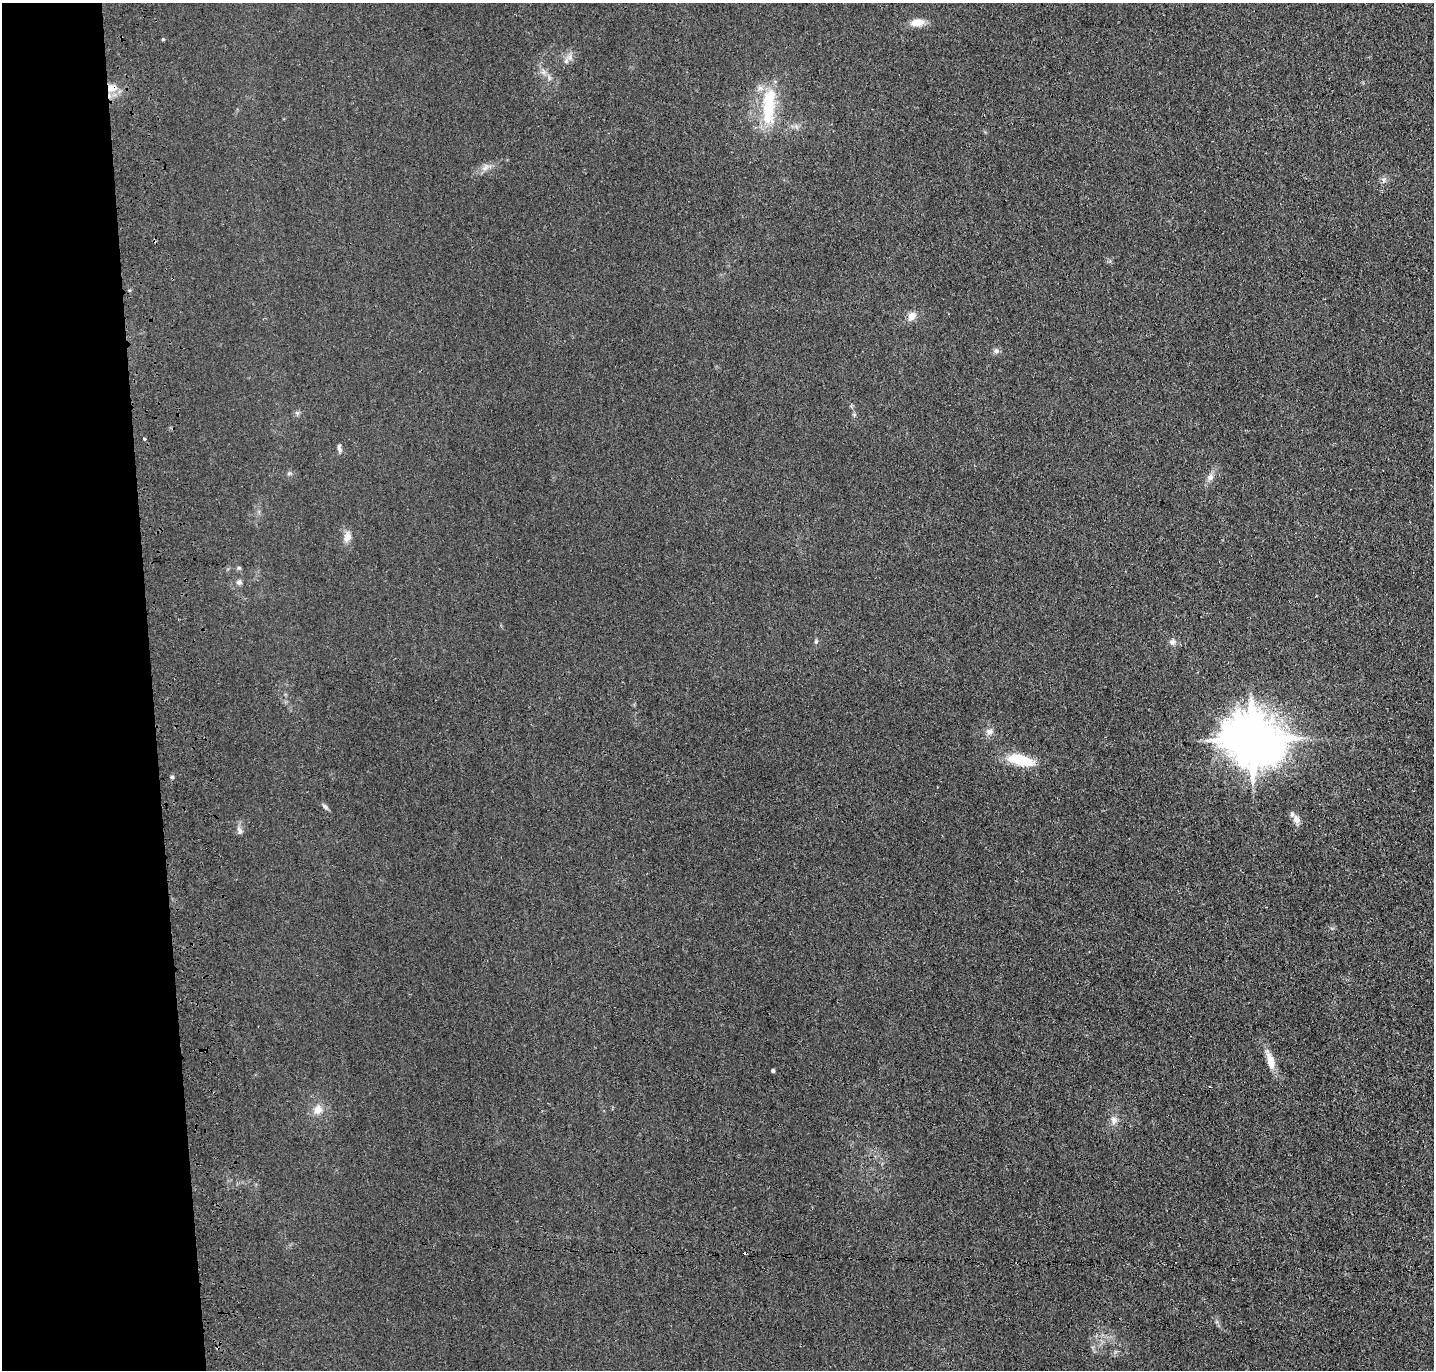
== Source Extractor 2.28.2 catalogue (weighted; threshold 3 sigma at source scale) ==
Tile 4 of 3 x 3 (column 1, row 2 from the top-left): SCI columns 116-1547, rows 1487-2854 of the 4528 x 4340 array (HDU 1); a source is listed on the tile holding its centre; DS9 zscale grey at full resolution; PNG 1436 x 1372 px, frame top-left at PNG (2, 3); no overlay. Shown black and unused: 11% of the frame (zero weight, under 3 of 4 exposures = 6% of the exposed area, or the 3 px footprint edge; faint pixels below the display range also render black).
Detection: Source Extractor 2.28.2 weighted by HDU 2 'WHT'; one run over the whole footprint, this tile lists its part. Background 0.0236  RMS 0.0056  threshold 0.0254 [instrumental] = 3 sigma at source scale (4.5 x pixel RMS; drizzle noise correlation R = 1.50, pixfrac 1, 0.05/0.05 arcsec/px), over >= 5 px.
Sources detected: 29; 1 inside a brighter object's white glare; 1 cosmic-ray / hot-pixel residue — not listed; the other 27 listed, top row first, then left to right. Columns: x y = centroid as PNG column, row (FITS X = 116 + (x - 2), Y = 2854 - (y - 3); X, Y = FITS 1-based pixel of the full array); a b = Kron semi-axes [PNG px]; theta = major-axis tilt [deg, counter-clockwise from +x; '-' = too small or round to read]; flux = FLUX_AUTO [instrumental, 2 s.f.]
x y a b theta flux
917 22 17 9 9 6.1
163 39 5 4 - 0.49
566 61 6 5 - 1.3
112 88 15 11 3 6.4
768 110 39 17 86 26
485 167 12 6 54 2.7
1384 180 7 6 - 1.5
911 316 11 9 52 4
996 351 7 6 - 1.5
144 439 3 3 - 4.9
339 448 12 5 -78 1.6
1210 477 10 8 65 2.7
347 537 13 10 68 4
239 568 5 5 - 0.83
239 582 7 6 - 1.5
1172 642 8 7 - 1.9
989 732 9 9 - 2.8
1252 739 17 15 -16 2700
1021 760 30 12 -14 19
172 777 4 4 - 0.9
325 807 10 5 -38 1.4
1296 819 12 9 -57 3.4
240 831 11 6 -70 2.1
1271 1062 18 8 -75 8.7
773 1071 4 4 - 0.86
318 1109 12 10 74 5.3
1114 1120 10 9 - 3.2
Overlapping masked pixels (flux is a lower limit): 1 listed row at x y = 112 88